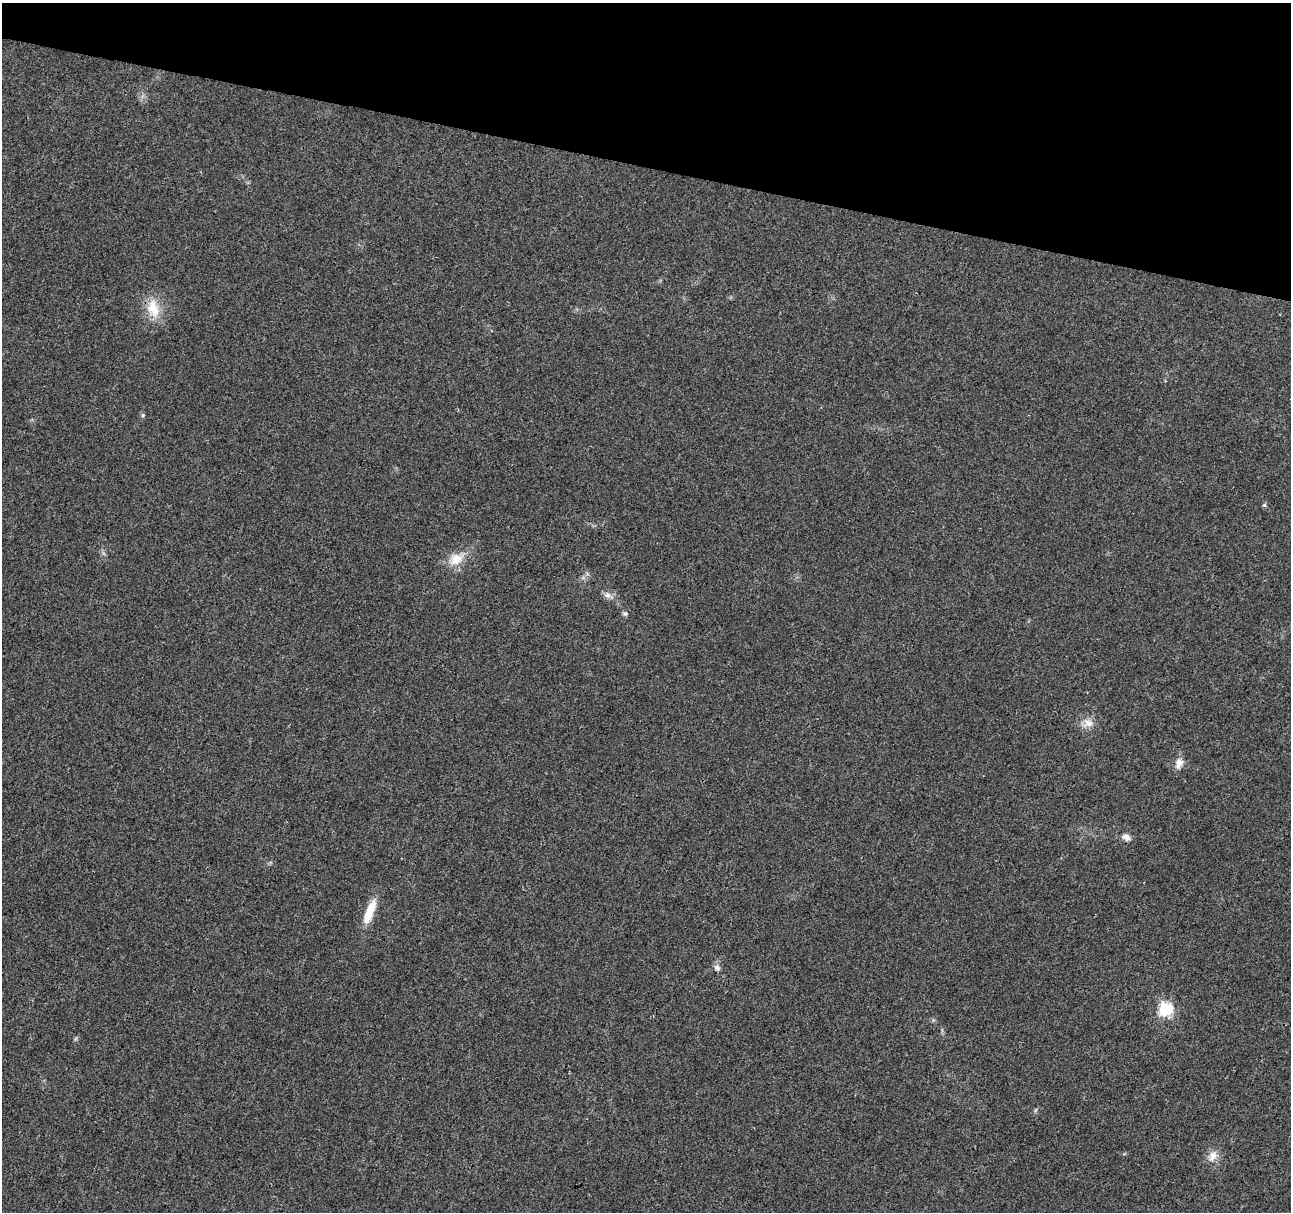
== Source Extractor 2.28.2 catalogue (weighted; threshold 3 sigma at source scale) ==
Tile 2 of 4 x 4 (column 2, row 1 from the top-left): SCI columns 1306-2594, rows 3863-5072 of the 5178 x 5357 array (HDU 1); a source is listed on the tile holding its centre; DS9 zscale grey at full resolution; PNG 1293 x 1214 px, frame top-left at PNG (2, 3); no overlay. Shown black and unused: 14% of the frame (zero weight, under 3 of 4 exposures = <1% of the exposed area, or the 3 px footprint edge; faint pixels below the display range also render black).
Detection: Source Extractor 2.28.2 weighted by HDU 2 'WHT'; one run over the whole footprint, this tile lists its part. Background 0.0265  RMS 0.0036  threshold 0.0164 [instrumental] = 3 sigma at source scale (4.5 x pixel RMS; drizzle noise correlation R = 1.50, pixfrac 1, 0.0396/0.0396 arcsec/px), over >= 5 px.
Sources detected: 13; all 13 listed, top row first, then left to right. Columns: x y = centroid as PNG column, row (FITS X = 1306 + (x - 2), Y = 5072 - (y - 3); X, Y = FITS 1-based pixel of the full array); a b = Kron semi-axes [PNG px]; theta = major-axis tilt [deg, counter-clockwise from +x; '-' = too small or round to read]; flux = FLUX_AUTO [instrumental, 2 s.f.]
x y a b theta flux
153 308 29 17 -81 8.8
143 415 5 4 - 0.49
1264 505 6 5 - 0.56
456 559 20 16 25 6.5
608 595 14 7 -20 1.9
625 613 7 6 - 0.72
1088 723 15 12 2 3.5
1179 763 15 9 71 2.8
1126 837 10 7 -31 2
369 912 33 10 69 7.8
717 968 7 7 - 1.3
1165 1009 7 7 - 40
1213 1156 15 10 62 3.5